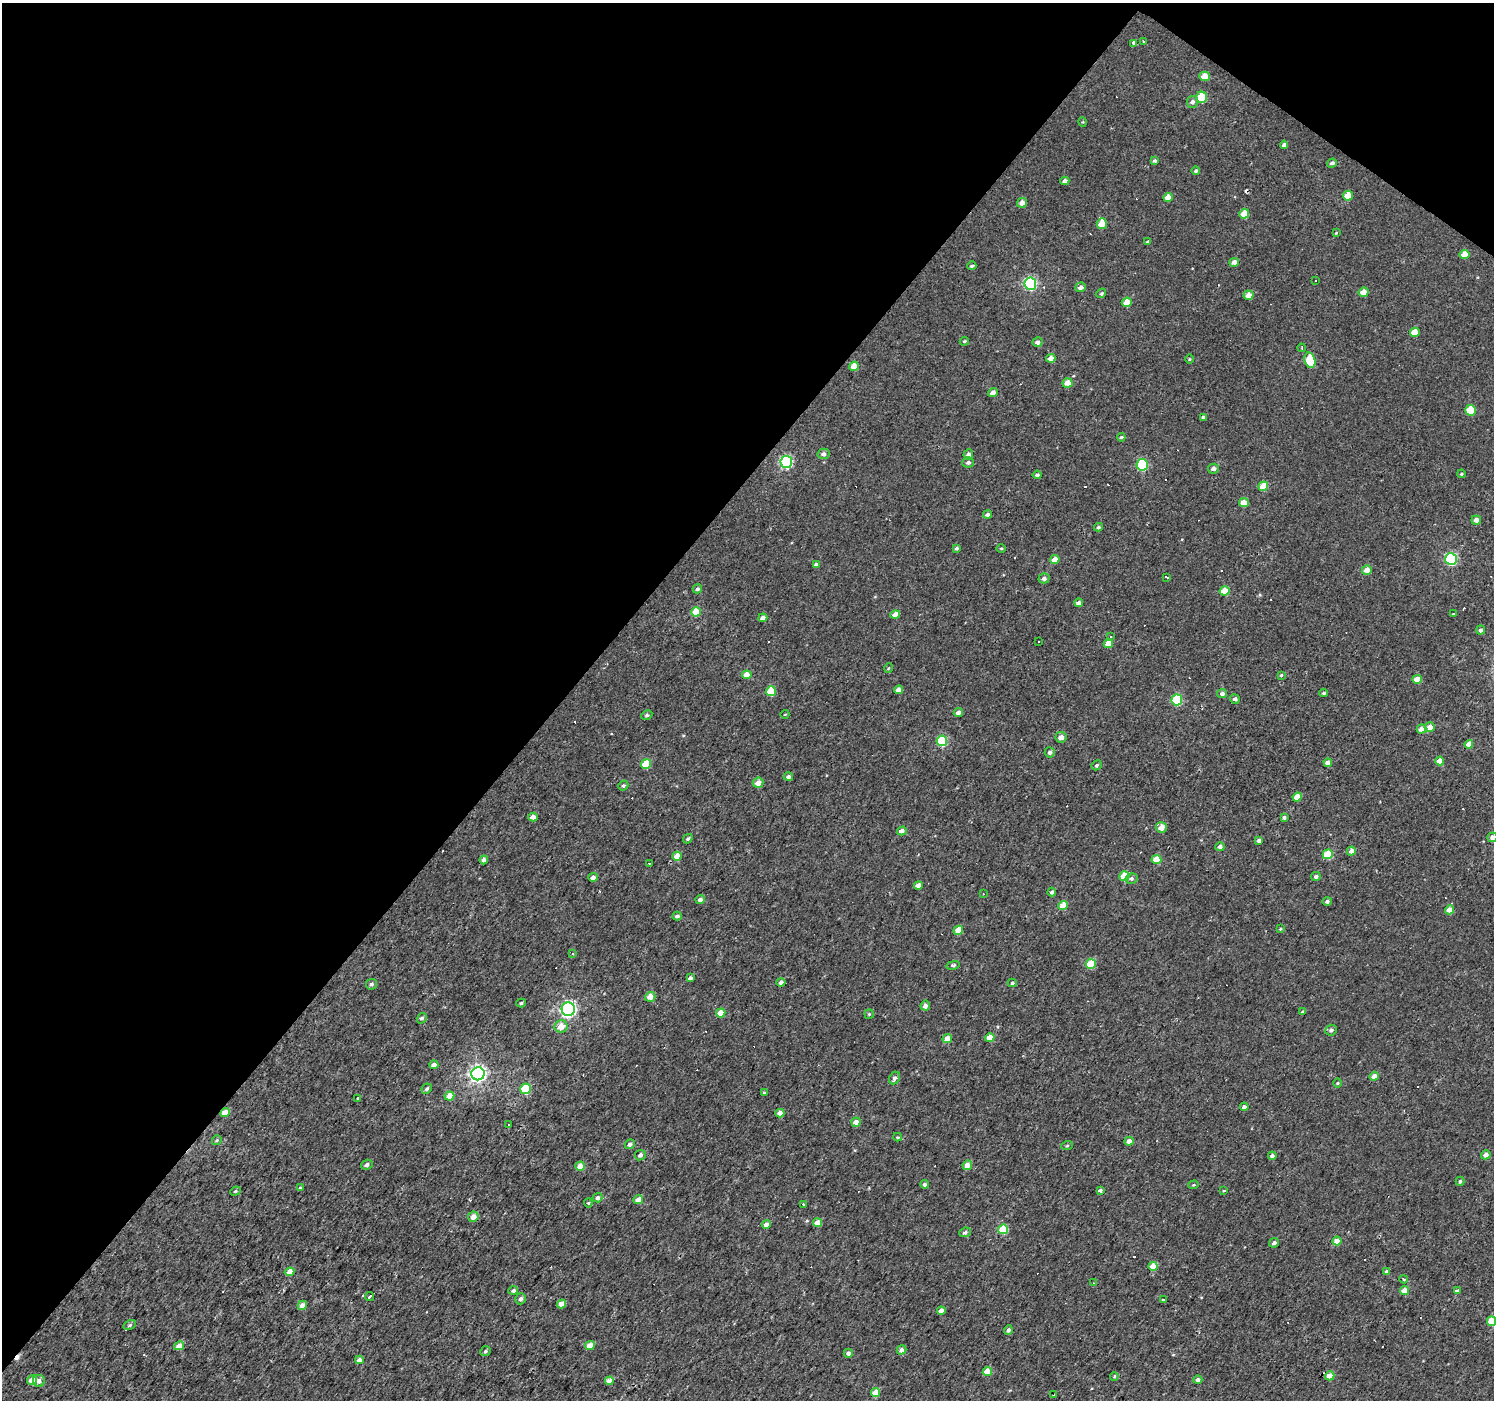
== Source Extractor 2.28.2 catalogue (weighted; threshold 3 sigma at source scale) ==
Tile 2 of 4 x 4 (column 2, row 1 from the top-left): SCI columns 1493-2984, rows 4370-5767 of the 5971 x 6007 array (HDU 1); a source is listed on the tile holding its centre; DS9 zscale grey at full resolution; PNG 1496 x 1402 px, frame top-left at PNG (2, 3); each listed source drawn as its Kron ellipse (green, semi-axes under 4 px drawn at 4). Shown black and unused: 40% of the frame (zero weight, under 2 of 3 exposures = <1% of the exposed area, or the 3 px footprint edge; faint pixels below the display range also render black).
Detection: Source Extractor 2.28.2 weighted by HDU 2 'WHT'; one run over the whole footprint, this tile lists its part. Background 0.00425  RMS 0.0033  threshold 0.0147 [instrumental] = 3 sigma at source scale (4.5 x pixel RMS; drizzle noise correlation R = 1.50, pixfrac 1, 0.0396/0.0396 arcsec/px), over >= 5 px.
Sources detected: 269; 45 cosmic-ray / hot-pixel residue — neither listed nor drawn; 1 inside a brighter listed object's ellipse — not listed separately; the other 223 listed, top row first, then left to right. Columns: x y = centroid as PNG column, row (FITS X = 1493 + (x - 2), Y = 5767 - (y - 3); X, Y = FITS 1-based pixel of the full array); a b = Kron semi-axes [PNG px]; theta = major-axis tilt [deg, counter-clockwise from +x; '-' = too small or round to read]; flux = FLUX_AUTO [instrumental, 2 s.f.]
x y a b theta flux
1143 42 3 3 - 0.62
1134 43 3 3 - 4.4
1205 76 5 4 - 4
1202 97 5 5 - 10
1192 102 6 5 - 0.98
1083 122 5 3 - 0.29
1284 145 4 3 - 0.86
1155 161 4 4 - 0.5
1332 163 5 4 - 0.9
1196 171 4 4 - 0.48
1065 181 4 4 - 1
1348 196 5 5 - 5.6
1168 197 5 4 - 3
1022 203 5 4 - 1.9
1244 214 5 5 - 4.7
1102 224 5 5 - 5.7
1336 233 4 3 - 0.26
1148 242 4 3 - 0.38
1465 255 5 4 - 3.4
1234 262 5 4 - 2
972 266 4 3 - 0.53
1316 281 3 3 - 0.49
1030 284 6 6 - 48
1081 287 5 4 - 1.4
1364 292 5 4 - 3.3
1101 293 5 4 - 0.48
1249 295 5 4 - 3
1127 302 5 4 - 4.1
1415 332 5 4 - 4.7
964 341 5 3 - 0.42
1037 342 5 5 - 1.1
1302 348 4 2 - 0.27
1051 358 5 4 - 2.8
1190 359 5 3 - 0.28
1310 360 8 5 -75 13
854 366 5 4 - 4.4
1067 383 5 4 - 3.6
993 392 5 4 - 1.8
1470 410 5 5 - 8.5
1203 417 4 4 - 0.53
1121 437 4 3 - 0.48
823 454 6 5 - 1.2
968 454 5 5 - 1.2
786 462 6 6 - 40
968 462 6 5 - 0.79
1142 465 6 5 - 23
1213 469 5 5 - 1.3
1462 474 4 3 - 0.36
1037 475 4 4 - 0.77
1263 486 5 4 - 6.9
1244 502 5 4 - 3.1
987 514 4 4 - 1.1
1476 520 5 4 - 1.6
1098 527 4 4 - 0.61
957 548 4 4 - 0.6
1001 548 5 3 - 0.33
1451 559 6 6 - 35
1055 560 5 4 - 3.2
816 565 4 4 - 1.3
1367 570 5 4 - 2.9
1167 577 3 3 - 0.63
1044 578 5 5 - 1.1
697 589 5 4 - 0.79
1225 591 5 4 - 6.1
1079 603 4 4 - 1.4
696 612 5 4 - 6
1454 614 3 2 - 0.32
895 615 5 4 - 2.9
763 618 5 4 - 1.7
1481 630 4 4 - 0.96
1111 636 3 3 - 1.3
1038 641 3 2 - 0.32
1108 644 4 4 - 4.3
889 668 5 3 - 0.26
747 675 5 4 - 3.8
1281 675 4 4 - 0.38
1417 679 5 4 - 4.1
898 690 4 4 - 2.4
771 691 5 5 - 7.5
1222 693 5 4 - 1.2
1324 693 4 3 - 0.57
1235 699 5 4 - 0.86
1177 700 5 5 - 21
958 712 4 4 - 1.5
785 714 4 3 - 0.25
647 715 6 4 29 0.66
1430 727 5 5 - 3.3
1421 729 5 4 - 2.4
1061 737 5 5 - 1.8
942 741 5 5 - 17
1469 744 4 4 - 2.8
1050 752 5 5 - 0.89
1440 761 4 4 - 3.8
1328 763 4 4 - 2.3
646 764 5 4 - 7.4
1097 765 5 4 - 0.54
788 777 4 4 - 0.96
758 783 5 5 - 2.5
623 786 5 4 - 0.58
1297 797 5 4 - 4.7
533 817 5 4 - 2
1284 817 4 3 - 0.65
1161 827 5 5 - 2.7
902 831 5 4 - 1.6
1492 837 5 5 - 1.3
688 839 5 3 - 0.5
1259 841 4 3 - 1
1220 847 4 4 - 1.3
1351 851 4 4 - 2
1328 854 5 4 - 8.1
677 856 5 4 - 4.6
484 860 4 4 - 1.2
1156 860 5 4 - 5.7
649 863 3 2 - 0.41
1124 876 5 5 - 8.7
1316 876 5 4 - 0.9
593 877 4 4 - 1.5
1131 878 6 5 - 0.77
918 885 4 4 - 2.4
1052 892 4 4 - 0.8
983 894 3 3 - 0.39
700 899 4 4 - 1.3
1327 901 4 4 - 0.74
1063 906 5 4 - 5.2
1450 910 4 4 - 3
677 916 5 4 - 0.9
1280 929 3 3 - 0.3
958 930 5 4 - 4.2
573 953 3 3 - 0.38
1091 964 5 5 - 9.2
953 965 7 3 12 0.44
690 978 4 3 - 1
781 982 4 4 - 1.3
1012 983 4 4 - 0.46
371 984 5 5 - 0.77
650 997 5 5 - 3.3
521 1003 5 4 - 0.54
925 1006 5 4 - 1.6
568 1009 7 6 - 77
1302 1012 4 4 - 0.53
721 1013 5 4 - 4.7
869 1014 4 4 - 0.37
422 1018 5 4 - 0.71
561 1026 6 6 - 3.6
1331 1030 6 5 - 0.95
947 1038 5 4 - 2.7
990 1038 5 4 - 4.2
434 1065 4 4 - 2.2
478 1074 6 6 - 110
1374 1076 5 4 - 2.4
895 1078 6 5 - 0.9
1338 1083 5 3 - 0.3
427 1089 5 5 - 0.81
525 1089 5 5 - 15
764 1093 3 3 - 0.31
449 1096 5 4 - 4.2
358 1098 4 3 - 0.33
1244 1107 4 4 - 0.95
225 1113 4 4 - 4.7
780 1113 4 4 - 1.9
856 1122 5 4 - 2.4
509 1125 3 3 - 0.99
898 1137 4 4 - 0.39
217 1140 5 4 - 0.44
1129 1141 5 4 - 2.1
630 1144 5 4 - 1
1067 1146 6 3 20 0.37
640 1155 5 5 - 1
1486 1155 5 4 - 1.6
1272 1156 4 4 - 0.98
367 1165 6 4 18 1
967 1165 5 4 - 2.6
580 1166 5 4 - 3.3
1460 1181 4 3 - 0.55
925 1184 4 4 - 0.8
1194 1185 5 4 - 0.37
300 1188 4 4 - 0.72
1224 1190 4 2 - 0.27
235 1191 5 4 - 0.5
1100 1191 4 3 - 1.1
598 1198 5 4 - 0.96
638 1199 5 4 - 2.1
588 1203 4 4 - 0.35
803 1204 3 3 - 0.77
473 1217 5 5 - 2.4
817 1223 4 4 - 3.5
766 1224 4 4 - 1.8
1003 1229 5 4 - 12
965 1232 6 4 23 1.1
1337 1241 4 4 - 3.2
1274 1243 5 4 - 0.89
1153 1266 4 4 - 5.8
290 1272 5 4 - 3.2
1387 1272 4 4 - 0.83
1403 1279 4 2 - 0.46
1094 1283 3 3 - 0.42
513 1290 5 4 - 0.99
1457 1290 4 3 - 6.2
1404 1291 4 4 - 3.5
370 1296 4 3 - 1.6
521 1299 6 5 - 0.91
1163 1300 3 3 - 0.26
561 1304 4 4 - 3.4
302 1305 5 4 - 2.5
941 1311 4 4 - 2.1
1491 1321 4 4 - 6.2
130 1325 6 4 28 0.66
1008 1330 5 4 - 0.98
590 1345 5 4 - 3.3
179 1346 5 4 - 3.1
902 1350 5 4 - 1.5
485 1351 5 5 - 0.67
848 1353 4 4 - 1.1
359 1360 4 4 - 1.7
987 1371 4 4 - 4.9
1114 1376 4 4 - 0.37
1330 1376 4 4 - 3.3
32 1380 5 4 - 2.8
1198 1380 4 4 - 1.2
39 1381 6 6 - 1.4
609 1381 4 4 - 4
875 1393 5 4 - 5.3
1053 1395 3 2 - 0.77
Overlapping masked pixels (flux is a lower limit): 1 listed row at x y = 225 1113
Isophote crosses this tile's border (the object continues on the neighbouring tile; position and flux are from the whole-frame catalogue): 2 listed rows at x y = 1492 837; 1491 1321